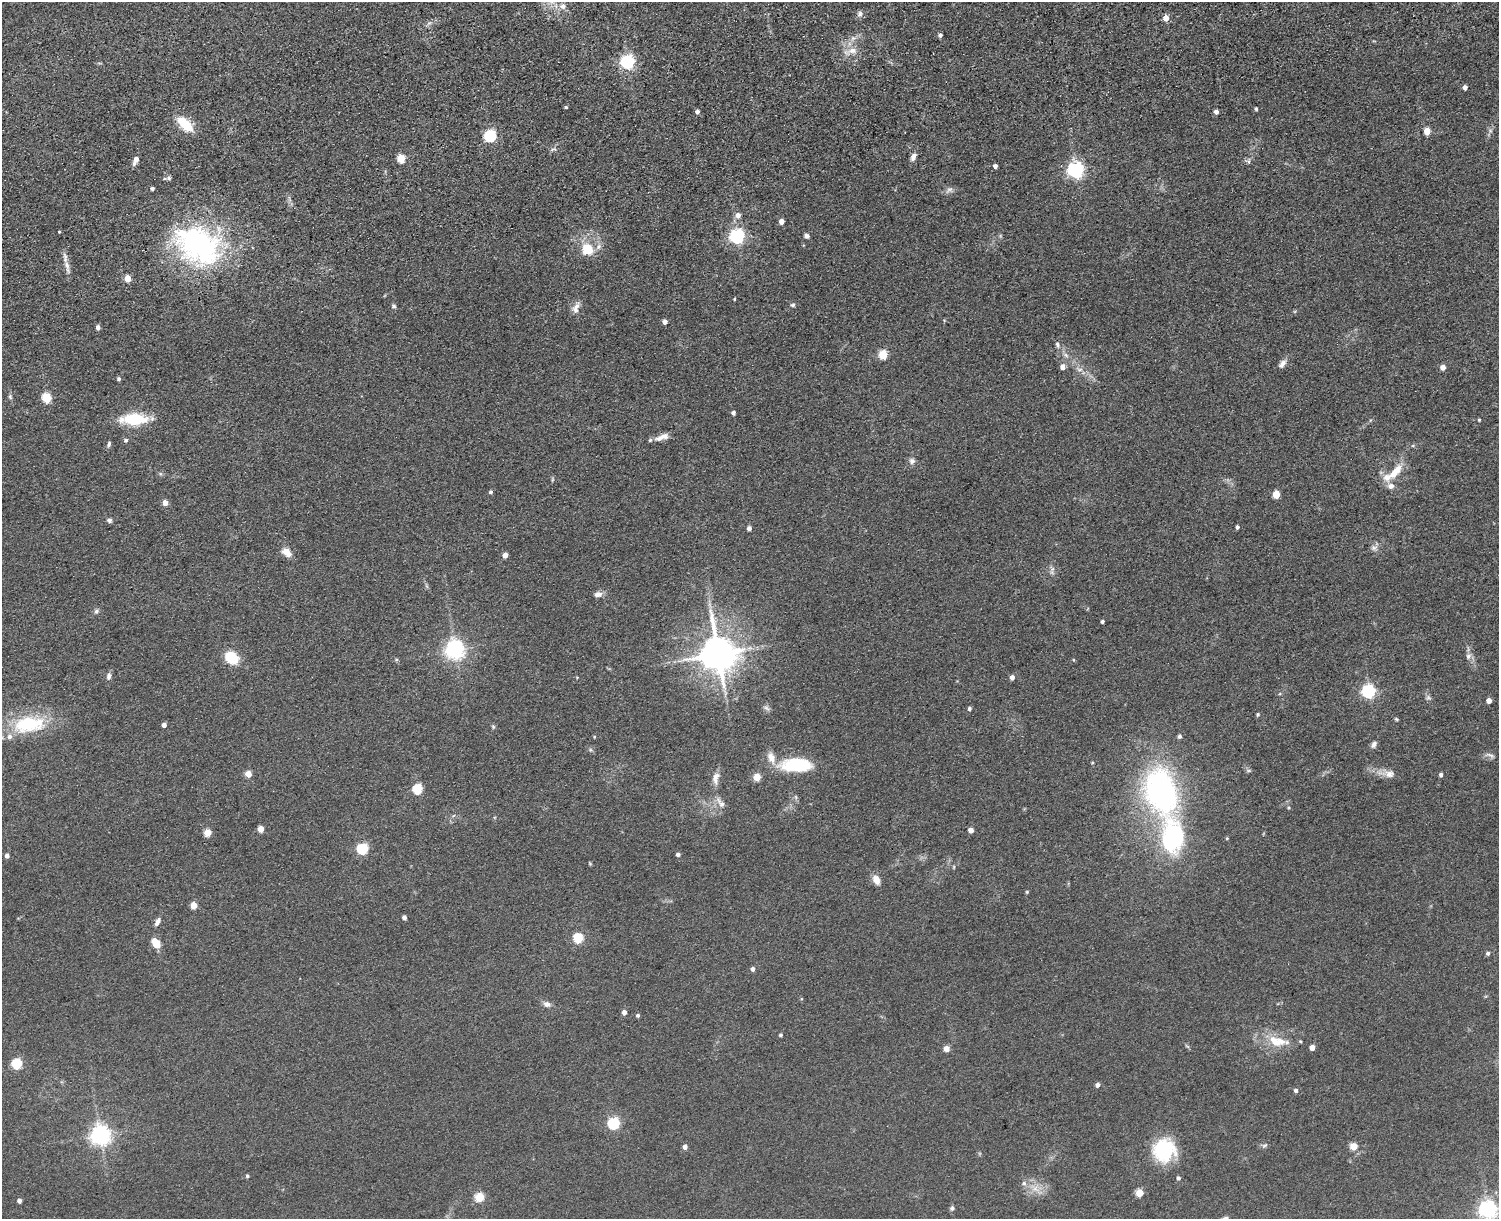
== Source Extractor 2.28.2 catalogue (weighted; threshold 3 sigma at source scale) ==
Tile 8 of 3 x 4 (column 2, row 3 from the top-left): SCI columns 1770-3266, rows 1378-2594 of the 5149 x 5188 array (HDU 1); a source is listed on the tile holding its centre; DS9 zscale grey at full resolution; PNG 1501 x 1221 px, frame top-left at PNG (2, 2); no overlay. Shown black and unused: <1% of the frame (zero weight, under 3 of 5 exposures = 11% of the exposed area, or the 3 px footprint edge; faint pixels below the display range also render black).
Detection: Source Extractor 2.28.2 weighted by HDU 2 'WHT'; one run over the whole footprint, this tile lists its part. Background 0.0747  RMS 0.0081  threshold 0.0365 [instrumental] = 3 sigma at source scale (4.5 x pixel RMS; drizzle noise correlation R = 1.50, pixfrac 1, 0.05/0.05 arcsec/px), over >= 5 px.
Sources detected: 156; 1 too faint to see at this stretch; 1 long thin detection or spike segment (spike, bleed or trail) — not listed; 7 inside a brighter listed object's ellipse — not listed separately; the other 147 listed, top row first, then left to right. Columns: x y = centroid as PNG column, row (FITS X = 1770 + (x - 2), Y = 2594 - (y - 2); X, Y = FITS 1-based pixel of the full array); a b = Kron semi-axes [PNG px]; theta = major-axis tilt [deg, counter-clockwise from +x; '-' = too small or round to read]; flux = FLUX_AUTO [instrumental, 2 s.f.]
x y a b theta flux
563 6 9 8 - 4.1
860 14 9 6 72 2.5
1166 18 5 4 - 8.6
940 35 4 4 - 2.3
853 38 9 7 35 3.5
852 51 18 8 12 6.8
627 62 6 6 - 170
1465 87 4 4 - 4
566 107 4 4 - 0.95
1256 109 4 3 - 1.3
697 111 4 4 - 2.6
1216 112 4 4 - 3.6
185 124 18 8 -44 26
1427 131 5 4 - 14
1490 131 7 4 -1 1.4
490 136 6 5 - 100
553 149 9 4 17 1.6
913 157 10 6 66 3.7
401 158 5 5 - 29
136 159 5 4 - 4.8
1249 161 8 4 82 1.5
995 166 4 4 - 2.8
1076 170 7 6 - 240
169 178 7 5 -68 1.7
152 188 4 3 - 2.7
738 215 6 6 - 5
781 221 4 4 - 6.3
59 232 3 3 - 0.81
737 236 6 6 - 210
807 236 6 5 - 2.6
198 245 60 41 -29 160
587 249 16 14 -37 18
65 257 16 6 -85 4.5
127 278 5 4 - 12
734 299 3 3 - 0.78
793 305 6 5 - 1.5
394 306 6 5 - 1.4
576 308 17 8 72 5.5
665 322 5 4 - 3.6
98 327 4 4 - 3.3
1057 345 9 6 -73 2.3
883 354 5 5 - 37
1066 355 7 6 - 2.4
1282 364 13 7 52 4
1063 367 5 5 - 4.6
1443 367 4 4 - 6
1079 369 11 7 -22 3.9
119 379 5 4 - 1.9
10 397 6 5 - 1.4
46 398 5 5 - 43
733 413 4 4 - 1.8
134 419 29 12 0 33
1479 420 4 3 - 0.85
661 437 20 7 20 6.5
126 440 5 5 - 1.7
109 444 7 4 80 1.7
1413 445 5 3 - 0.88
912 461 8 8 - 3
1396 470 18 11 39 11
552 479 6 4 -72 0.93
1391 486 9 8 - 4
491 492 4 4 - 1.4
1276 494 5 5 - 18
165 503 5 5 - 6.5
109 520 7 6 - 2
1237 527 4 3 - 1.9
749 528 4 4 - 3.4
1374 548 10 7 7 2.8
287 552 13 8 -42 7.6
505 555 4 4 - 7.4
1052 569 9 5 71 2.6
598 594 10 7 10 3.8
96 611 8 6 53 1.9
1102 621 4 3 - 1.5
455 650 7 7 - 380
718 654 11 10 - 2200
1468 656 9 7 74 3.2
231 657 13 10 -38 26
109 676 9 6 80 2.8
1012 677 5 4 - 3.6
1369 691 6 6 - 150
1428 698 7 7 - 1.9
1489 700 4 4 - 4.5
766 708 10 5 -38 2.2
969 709 4 4 - 1.8
1258 715 5 5 - 1
1396 719 5 4 - 0.99
29 724 43 21 7 53
164 725 4 4 - 4.4
493 727 6 5 - 1.2
1179 736 5 5 - 1.9
594 737 5 3 - 0.62
1374 744 8 6 58 2.9
1490 755 15 5 -20 2.6
797 765 35 14 1 43
1248 770 8 4 0 1.3
248 774 5 4 - 12
1389 774 18 10 -16 7
1441 775 4 4 - 2.1
757 777 5 5 - 19
716 778 18 9 80 5.8
418 789 5 5 - 46
1161 793 36 23 -73 240
720 803 19 7 -53 5.2
261 829 5 4 - 11
971 830 4 4 - 6.4
208 832 5 5 - 18
1173 837 38 23 -87 96
363 849 5 5 - 74
678 854 4 4 - 2.1
7 856 4 4 - 3.4
590 864 6 4 -20 0.77
954 867 6 3 89 0.81
876 880 10 7 -65 7.3
1027 892 5 4 - 0.85
194 905 5 4 - 15
404 917 4 4 - 3.4
158 921 11 5 62 3.4
578 938 5 5 - 46
156 943 10 7 -54 11
1488 953 4 4 - 2.1
753 969 4 4 - 3.1
547 1004 10 7 -21 3.6
624 1012 4 4 - 4.1
638 1015 4 4 - 1.6
781 1035 4 4 - 1.4
1278 1041 32 13 -10 21
1187 1046 7 4 -37 1.1
1312 1048 4 4 - 6.4
946 1049 5 4 - 8.3
17 1063 5 5 - 57
1098 1085 5 4 - 3.2
1296 1090 5 5 - 2.1
614 1123 5 5 - 99
100 1135 7 7 - 460
1264 1145 10 5 40 1.6
1354 1146 5 5 - 18
685 1147 4 4 - 4.1
1164 1150 22 22 - 53
247 1176 4 4 - 1.3
1178 1178 5 4 - 1.8
1035 1188 18 8 -36 8.7
1140 1193 5 5 - 22
480 1197 5 5 - 36
19 1201 4 4 - 2.9
952 1208 7 6 - 1.7
1488 1209 7 6 - 370
Isophote crosses this tile's border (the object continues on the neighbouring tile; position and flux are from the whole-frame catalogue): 2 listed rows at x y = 563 6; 1488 1209